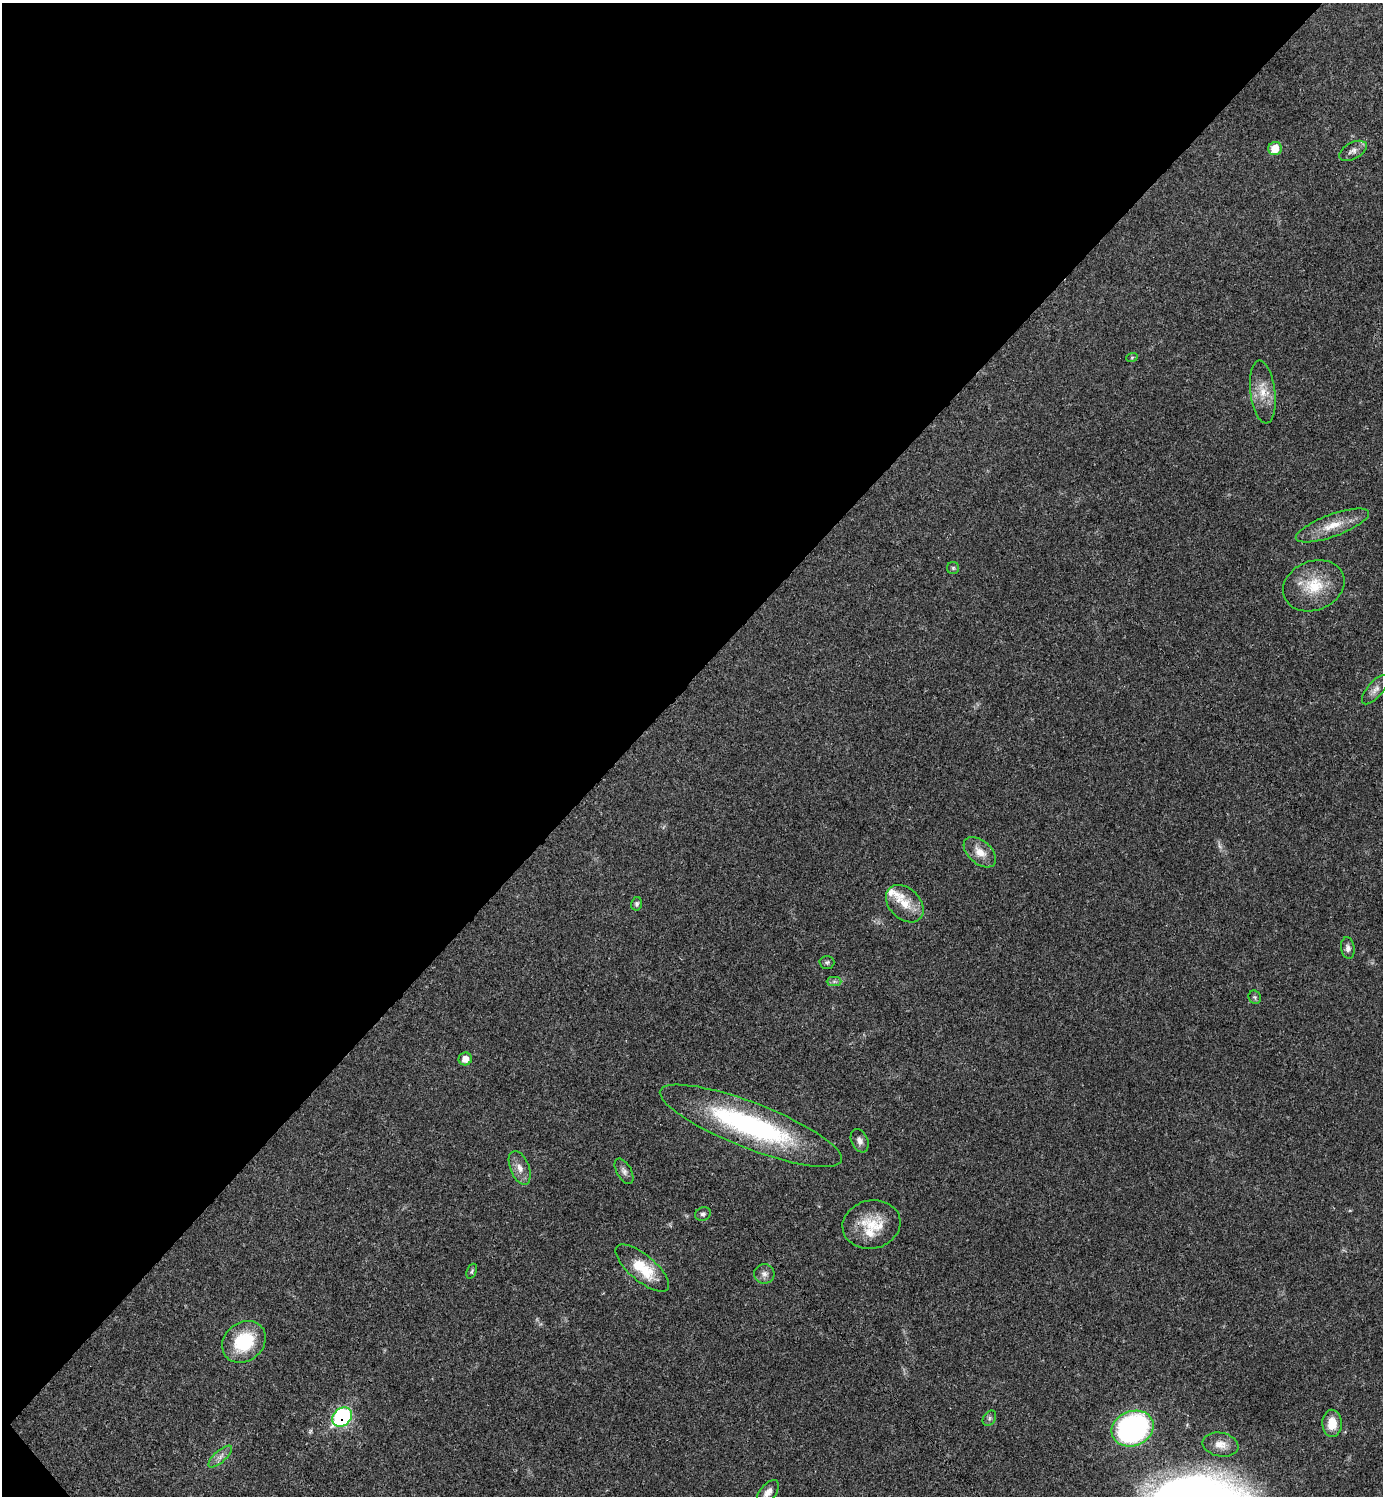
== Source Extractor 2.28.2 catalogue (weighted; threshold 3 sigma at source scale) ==
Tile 5 of 4 x 4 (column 1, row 2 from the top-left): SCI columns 299-1679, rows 2989-4482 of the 5980 x 5981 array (HDU 1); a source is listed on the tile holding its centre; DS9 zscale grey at full resolution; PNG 1385 x 1498 px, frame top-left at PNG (2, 3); each listed source drawn as its Kron ellipse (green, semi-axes under 4 px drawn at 4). Shown black and unused: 46% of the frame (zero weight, under 3 of 4 exposures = <1% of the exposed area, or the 3 px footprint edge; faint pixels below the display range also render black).
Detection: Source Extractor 2.28.2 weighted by HDU 2 'WHT'; one run over the whole footprint, this tile lists its part. Background 0.0194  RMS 0.0023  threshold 0.0102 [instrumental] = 3 sigma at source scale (4.5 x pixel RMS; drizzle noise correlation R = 1.50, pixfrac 1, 0.05/0.05 arcsec/px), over >= 5 px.
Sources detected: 37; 1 too faint to see at this stretch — neither listed nor drawn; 3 inside a brighter listed object's ellipse — not listed separately; the other 33 listed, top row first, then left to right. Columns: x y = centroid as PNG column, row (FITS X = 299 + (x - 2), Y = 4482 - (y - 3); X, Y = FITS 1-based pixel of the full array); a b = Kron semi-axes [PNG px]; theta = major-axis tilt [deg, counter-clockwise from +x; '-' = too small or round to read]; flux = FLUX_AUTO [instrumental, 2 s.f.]
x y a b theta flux
1275 149 7 6 - 3.7
1353 151 15 8 28 1.3
1132 357 6 3 19 0.24
1263 392 31 12 -83 4.2
1332 525 39 11 20 5.1
953 568 6 6 - 0.44
1314 586 31 24 22 8.8
1375 690 18 7 49 1.4
980 852 19 11 -41 3.1
637 904 7 5 76 0.54
905 904 21 15 -45 4.4
1348 948 11 7 -81 0.97
827 962 7 6 - 0.46
834 981 7 4 0 0.51
1255 997 7 6 - 0.46
465 1059 6 6 - 1.7
751 1126 97 23 -21 46
860 1141 12 8 -66 1.2
520 1168 18 9 -68 2.1
624 1171 14 7 -60 1
703 1214 8 6 22 0.6
871 1224 29 24 11 7.7
642 1268 33 13 -40 8.3
472 1271 8 5 68 0.42
764 1274 10 9 - 1.2
244 1342 23 19 39 12
342 1417 11 8 43 28
989 1418 8 6 58 0.6
1332 1423 14 9 -88 3.8
1133 1429 21 17 21 55
1220 1445 18 11 -11 2.5
220 1456 15 6 41 1.2
768 1492 14 8 49 1.7
Overlapping masked pixels (flux is a lower limit): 2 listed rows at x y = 751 1126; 342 1417
Isophote crosses this tile's border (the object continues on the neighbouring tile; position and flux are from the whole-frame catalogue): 1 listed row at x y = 768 1492